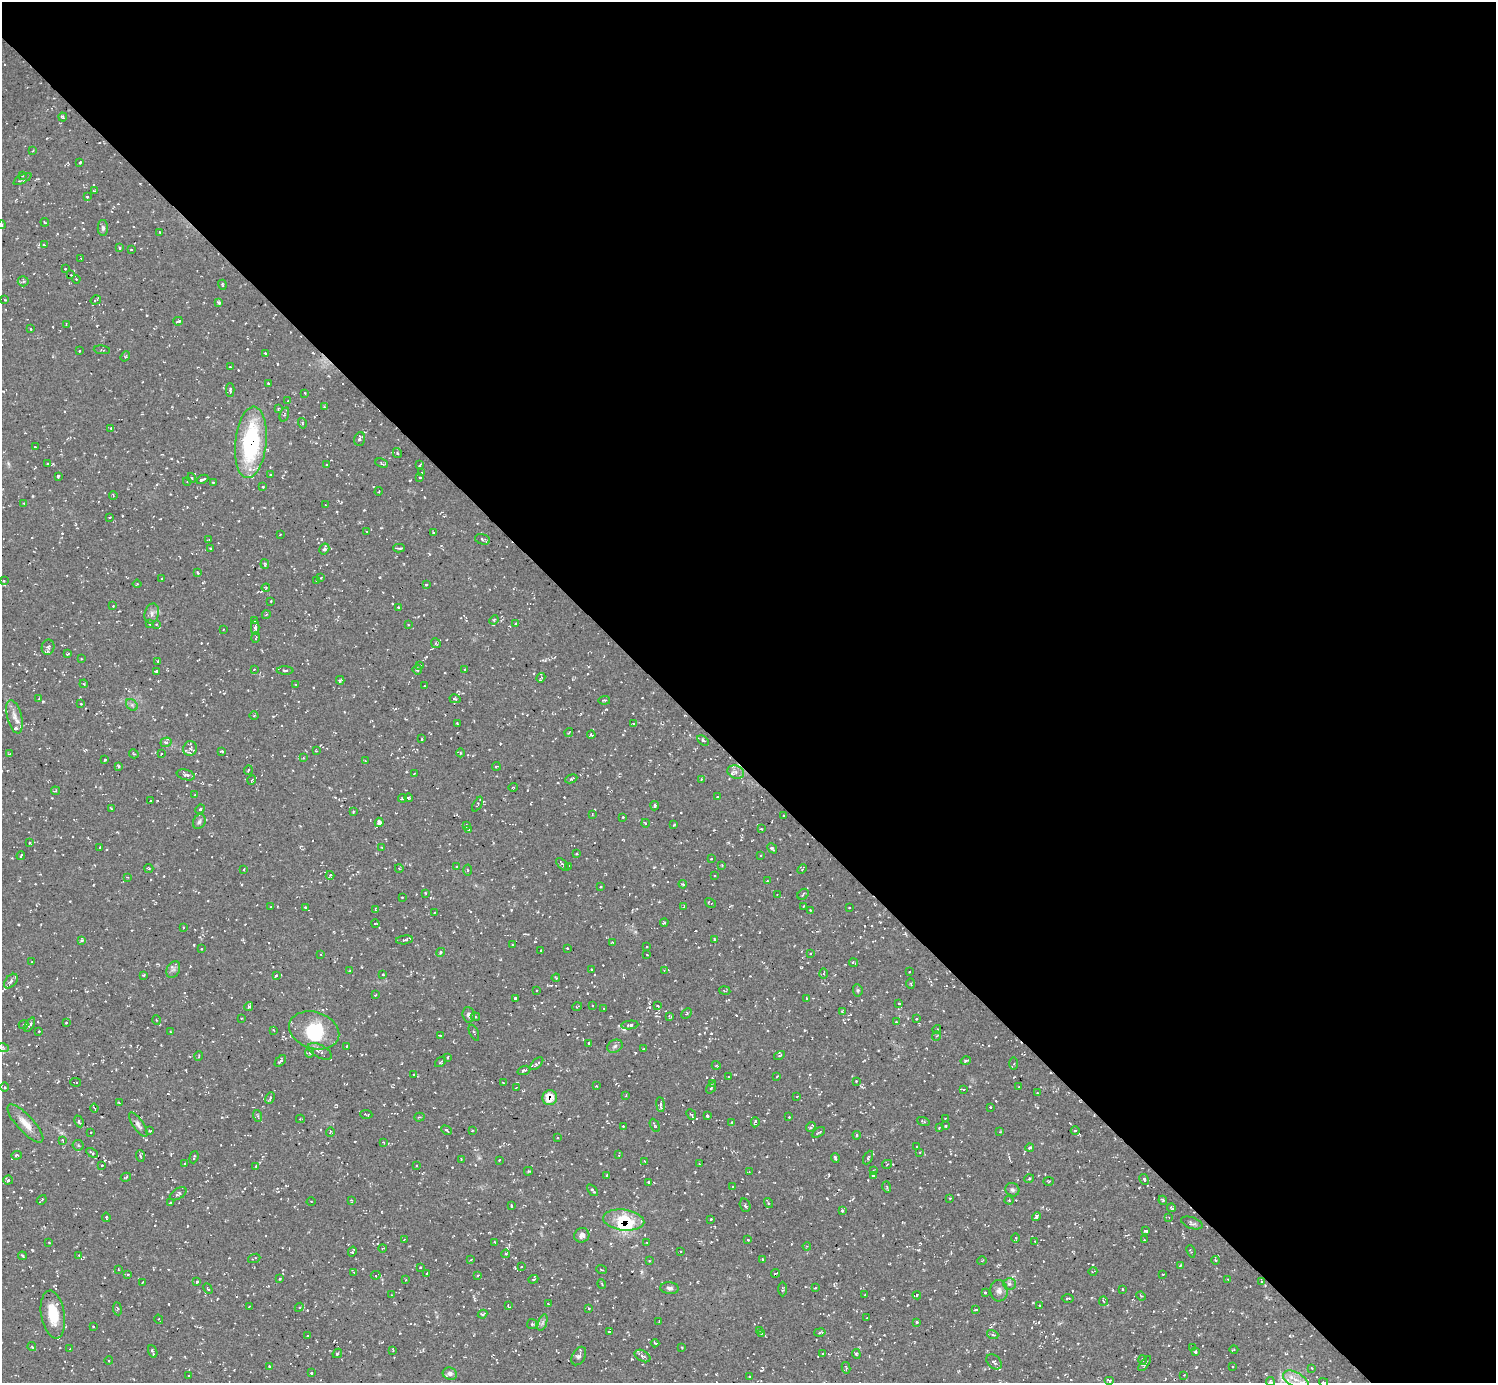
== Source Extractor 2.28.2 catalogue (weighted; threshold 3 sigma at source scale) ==
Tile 8 of 4 x 4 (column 4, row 2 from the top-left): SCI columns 4488-5981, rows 3065-4445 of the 5986 x 5985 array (HDU 1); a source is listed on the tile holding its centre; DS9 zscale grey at full resolution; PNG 1498 x 1385 px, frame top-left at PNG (2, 2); each listed source drawn as its Kron ellipse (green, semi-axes under 4 px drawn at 4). Shown black and unused: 55% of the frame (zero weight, under 3 of 5 exposures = <1% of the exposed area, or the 3 px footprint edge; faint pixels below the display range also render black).
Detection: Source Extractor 2.28.2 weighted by HDU 2 'WHT'; one run over the whole footprint, this tile lists its part. Background 0.00766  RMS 0.0069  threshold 0.0311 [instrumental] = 3 sigma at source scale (4.5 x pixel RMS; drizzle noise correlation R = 1.50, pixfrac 1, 0.05/0.05 arcsec/px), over >= 5 px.
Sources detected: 669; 77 cosmic-ray / hot-pixel residue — neither listed nor drawn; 11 inside a brighter listed object's ellipse — not listed separately; of the other 581, all 500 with FLUX_AUTO >= 0.48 (the completeness limit of this list) listed and drawn (81 fainter detections not listed), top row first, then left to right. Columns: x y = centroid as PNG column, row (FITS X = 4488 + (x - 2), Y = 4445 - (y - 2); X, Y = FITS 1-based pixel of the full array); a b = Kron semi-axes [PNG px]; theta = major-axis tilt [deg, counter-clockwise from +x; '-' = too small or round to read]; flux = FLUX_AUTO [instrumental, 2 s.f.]
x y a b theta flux
63 117 4 3 - 1.1
33 151 3 2 - 0.56
80 162 3 3 - 1
22 176 3 2 - 0.72
23 179 10 3 27 1.6
94 191 3 3 - 0.54
87 197 4 3 - 0.64
45 222 4 2 - 0.57
2 225 4 3 - 0.71
103 228 8 5 -89 1.6
160 232 3 3 - 0.76
44 245 3 3 - 0.77
119 248 3 3 - 1.1
131 250 3 2 - 0.56
81 258 3 2 - 0.56
65 269 3 2 - 0.5
71 275 2 2 - 0.58
76 279 4 3 - 0.72
23 281 5 5 - 0.98
222 285 5 3 - 0.8
5 300 3 3 - 0.59
96 300 5 2 - 0.75
219 302 4 3 - 1.1
178 321 5 3 - 1.3
66 324 2 2 - 0.56
31 329 3 2 - 0.49
102 350 8 2 -5 0.74
79 351 2 2 - 0.51
265 353 3 2 - 0.55
125 356 5 3 - 0.92
230 367 3 2 - 0.6
268 383 3 2 - 0.75
230 390 6 3 -89 1.4
305 393 3 2 - 0.59
288 401 3 3 - 0.52
324 407 4 3 - 0.73
278 409 4 3 - 0.83
284 414 7 4 71 1.1
302 423 5 3 - 0.63
111 428 4 3 - 0.84
360 439 7 5 69 2.1
251 442 36 15 84 79
35 447 2 2 - 0.53
397 453 5 4 - 0.89
382 463 6 3 -23 1
48 464 4 3 - 0.69
327 465 3 2 - 0.56
420 465 4 2 - 1.2
421 473 4 3 - 0.6
270 475 3 2 - 0.63
58 476 3 3 - 0.94
192 478 5 3 - 0.64
420 478 4 2 - 0.58
202 479 6 3 27 1.9
187 481 4 3 - 0.69
213 482 3 3 - 0.71
263 487 3 2 - 0.77
379 491 4 3 - 0.56
113 495 4 2 - 0.56
24 503 4 3 - 0.58
326 505 2 2 - 0.56
109 517 2 2 - 0.5
367 531 4 3 - 0.96
433 533 4 3 - 0.93
280 534 2 2 - 0.5
482 539 7 5 -17 1.5
208 540 3 2 - 0.58
211 548 3 2 - 1
399 548 6 2 -3 1.4
324 549 6 5 - 1.7
265 564 4 4 - 0.81
197 572 4 3 - 1.2
321 578 3 2 - 0.77
162 579 3 2 - 0.82
316 580 3 3 - 1
4 581 3 3 - 0.6
137 584 4 3 - 0.57
426 585 3 2 - 0.64
266 588 4 4 - 0.61
271 601 2 2 - 0.51
113 606 3 2 - 0.56
398 607 3 2 - 0.63
152 614 10 7 75 2.9
266 615 4 3 - 0.63
254 620 3 3 - 0.74
494 620 5 4 - 0.76
149 624 3 3 - 1.2
156 624 3 3 - 0.53
516 624 3 3 - 0.93
408 625 3 3 - 0.63
255 628 7 4 -89 2.2
223 629 2 2 - 0.49
256 638 5 3 - 0.73
436 643 5 4 - 1.3
48 647 7 6 - 2.2
68 654 3 2 - 0.6
81 659 3 2 - 0.72
158 661 3 3 - 0.88
420 666 4 3 - 0.81
254 669 3 2 - 0.49
417 669 5 4 - 1.7
465 669 3 2 - 0.49
156 671 3 2 - 1
285 671 8 3 -1 1.1
541 678 5 2 - 0.94
340 680 4 3 - 1.1
84 684 4 3 - 0.61
296 684 3 2 - 0.5
425 686 2 2 - 0.51
39 699 3 2 - 0.67
455 699 6 3 -14 1
604 700 6 3 5 1.2
81 704 3 2 - 0.52
132 705 6 5 - 1.5
254 716 4 3 - 0.48
14 717 17 7 -75 4.9
457 723 3 3 - 1.1
633 724 3 3 - 0.9
569 733 4 4 - 0.75
591 735 4 3 - 1.6
422 739 3 2 - 0.5
703 740 6 4 -34 1.3
166 742 5 4 - 1.8
190 748 7 7 - 2.5
222 751 4 2 - 0.82
316 751 3 2 - 0.63
161 753 3 2 - 0.6
460 753 4 3 - 0.58
9 754 3 2 - 0.61
134 754 5 3 - 0.58
303 758 3 3 - 0.5
105 760 3 3 - 0.95
365 761 3 2 - 0.49
119 766 3 2 - 0.89
496 766 4 2 - 0.62
248 770 4 3 - 0.53
736 772 8 6 -19 3
414 773 2 2 - 0.55
186 775 9 5 -15 2.3
571 779 6 3 23 1.4
701 779 4 3 - 0.96
252 780 5 3 - 0.56
513 787 5 3 - 0.5
55 791 4 4 - 0.76
195 795 3 2 - 0.58
718 797 3 2 - 0.57
402 798 4 2 - 0.9
409 798 4 3 - 1.2
150 801 3 2 - 0.5
478 804 8 3 61 0.91
655 806 4 4 - 1.1
111 808 4 2 - 0.63
200 809 5 4 - 0.7
353 812 3 3 - 0.62
592 814 3 2 - 0.51
784 816 3 2 - 0.56
623 817 2 2 - 0.55
199 822 8 6 59 1.6
379 822 4 4 - 3.1
645 823 4 3 - 0.52
674 825 3 2 - 0.59
466 826 3 3 - 0.87
761 829 3 3 - 0.54
469 830 3 2 - 0.82
30 843 2 2 - 0.62
382 847 3 2 - 0.64
100 848 3 2 - 0.78
772 848 5 3 - 1.2
577 854 3 2 - 1.1
21 855 5 2 - 0.76
760 855 4 3 - 0.71
711 858 3 2 - 0.77
563 865 8 3 -47 1
722 866 3 3 - 0.56
456 867 4 3 - 0.69
568 867 3 2 - 0.74
149 868 4 3 - 0.79
399 868 4 3 - 0.52
244 869 3 3 - 0.62
802 869 5 3 - 0.75
467 870 5 3 - 0.71
330 875 4 3 - 1
714 875 2 2 - 0.57
128 877 4 3 - 0.68
767 881 2 2 - 0.55
683 884 4 3 - 0.81
600 887 3 2 - 0.62
425 893 3 2 - 0.78
803 894 6 5 - 1.1
777 895 3 3 - 0.57
402 897 2 2 - 0.52
710 903 6 2 -31 0.75
684 906 3 3 - 0.59
803 906 3 2 - 0.62
271 907 2 2 - 0.51
305 907 3 3 - 0.85
849 907 2 2 - 0.57
375 910 4 3 - 0.77
810 910 3 2 - 0.6
434 912 3 2 - 0.58
664 923 4 2 - 0.64
375 924 4 2 - 0.48
183 927 3 2 - 0.64
82 940 4 4 - 0.8
405 940 8 4 7 1.6
714 940 3 3 - 0.91
612 942 3 2 - 0.51
512 945 3 2 - 0.63
646 947 3 2 - 0.51
567 948 3 2 - 0.62
201 949 2 2 - 0.5
541 951 3 2 - 0.62
440 952 4 4 - 1.3
321 954 3 2 - 0.58
810 954 3 2 - 0.5
647 955 3 2 - 0.69
32 962 3 3 - 0.8
853 963 4 2 - 0.72
173 969 9 6 64 2.1
591 969 2 2 - 0.6
664 970 4 3 - 0.62
349 971 3 2 - 0.55
909 972 2 2 - 0.48
383 974 3 3 - 0.71
824 974 5 3 - 0.78
144 975 3 2 - 0.67
276 976 3 3 - 0.98
556 978 4 3 - 0.56
11 981 8 5 49 2.7
911 983 5 3 - 0.77
725 990 5 2 - 0.64
858 990 6 4 -84 1
537 991 3 2 - 0.71
375 995 2 2 - 0.55
515 998 3 3 - 1.5
806 998 3 2 - 0.58
899 1003 3 2 - 0.61
592 1005 2 2 - 0.56
249 1006 5 3 - 1
658 1006 3 2 - 0.52
577 1007 5 3 - 0.62
604 1009 3 3 - 0.54
842 1012 4 3 - 0.69
686 1013 6 3 43 0.84
469 1015 8 6 -81 2.2
670 1016 4 2 - 0.79
475 1017 4 4 - 0.73
242 1018 2 2 - 0.58
916 1019 2 2 - 0.53
156 1020 4 3 - 0.63
896 1021 4 3 - 0.48
66 1022 3 2 - 0.59
23 1025 5 2 - 0.57
30 1025 8 4 58 2.2
630 1025 8 4 6 1.8
937 1029 4 3 - 0.48
273 1030 3 2 - 0.54
314 1030 25 18 -18 28
39 1031 2 2 - 0.59
171 1032 3 2 - 0.77
474 1033 8 3 -65 0.98
440 1035 3 2 - 0.62
936 1036 5 3 - 0.63
589 1043 3 3 - 0.91
347 1046 3 2 - 0.67
615 1046 8 6 29 1.9
3 1048 6 4 -19 0.94
643 1049 2 2 - 0.52
320 1051 13 6 -29 3.1
309 1053 5 4 - 1.1
199 1056 5 3 - 0.64
779 1056 5 3 - 0.9
447 1057 4 3 - 0.87
280 1061 7 3 44 1.5
966 1061 5 3 - 1.3
440 1062 6 3 42 1
537 1064 8 4 44 1.9
1014 1064 6 3 85 0.85
716 1065 4 3 - 0.52
524 1070 6 4 20 1.4
413 1074 3 2 - 0.58
777 1076 3 2 - 0.52
729 1077 2 2 - 0.51
856 1081 3 2 - 0.58
76 1082 5 2 - 0.5
503 1083 3 2 - 0.53
712 1083 4 3 - 0.85
596 1086 3 3 - 0.74
5 1087 4 3 - 0.67
1019 1087 3 3 - 0.64
516 1088 2 2 - 0.56
711 1088 6 3 54 0.73
964 1090 3 3 - 0.91
1037 1093 3 2 - 0.72
626 1096 3 3 - 0.58
797 1096 3 2 - 0.67
270 1098 6 3 65 1
550 1098 7 7 - 12
119 1102 4 3 - 1
660 1104 7 4 -82 1.3
990 1107 3 2 - 0.63
94 1108 4 3 - 0.8
366 1114 6 2 -5 0.76
691 1114 6 2 -47 0.71
258 1116 6 3 -71 0.94
708 1116 3 3 - 1.1
419 1117 5 4 - 0.81
789 1117 3 3 - 0.68
945 1118 3 2 - 0.52
300 1119 4 2 - 0.83
79 1121 6 3 -65 1.4
923 1121 6 3 -19 0.89
732 1122 3 2 - 0.49
755 1122 5 2 - 1
25 1123 25 8 -47 8.4
138 1125 14 5 -56 2.6
655 1125 7 3 -63 0.87
623 1126 3 2 - 0.5
945 1126 3 2 - 0.82
811 1127 5 3 - 1.6
939 1128 4 3 - 0.57
446 1130 6 3 -38 1
472 1130 2 2 - 0.63
1075 1130 4 3 - 0.75
150 1131 4 3 - 0.77
330 1132 5 2 - 0.5
818 1132 7 3 30 1
1000 1132 3 2 - 0.53
91 1133 3 2 - 0.56
857 1135 4 3 - 0.76
558 1138 3 2 - 0.57
62 1140 4 2 - 0.52
383 1142 4 3 - 0.48
78 1145 5 5 - 1.1
917 1147 3 2 - 0.5
1030 1148 4 3 - 1.5
920 1152 4 2 - 0.5
92 1153 6 2 -31 1.2
16 1155 5 4 - 1
619 1155 3 2 - 0.6
140 1156 6 4 -86 0.94
194 1157 6 2 71 0.79
868 1157 7 3 64 0.91
835 1158 5 3 - 1.3
461 1159 3 2 - 0.65
499 1160 3 2 - 0.64
644 1161 4 2 - 0.57
185 1163 3 3 - 0.61
699 1164 3 3 - 0.56
887 1164 5 4 - 0.87
102 1165 2 2 - 0.53
256 1166 3 3 - 0.59
416 1166 3 2 - 0.77
528 1171 4 3 - 0.76
874 1171 3 2 - 0.66
749 1172 3 2 - 0.51
607 1175 3 2 - 0.48
873 1176 4 4 - 0.66
126 1177 5 3 - 0.86
1029 1179 5 3 - 0.64
1144 1179 5 4 - 1.6
8 1180 5 4 - 1.6
1049 1181 5 3 - 0.61
648 1182 3 2 - 0.56
732 1186 3 2 - 0.62
887 1187 5 3 - 0.77
592 1190 7 3 -52 1.3
1012 1190 7 6 - 1.7
178 1194 9 5 31 1.3
950 1198 3 2 - 0.52
42 1200 5 2 - 1.1
351 1200 4 3 - 0.59
1009 1200 4 4 - 0.8
1163 1200 4 3 - 0.82
311 1202 4 3 - 0.62
171 1203 3 3 - 1.3
768 1203 5 2 - 1.3
745 1205 7 5 -72 1.5
511 1206 3 2 - 0.7
1172 1208 4 3 - 0.91
842 1210 3 3 - 0.92
1036 1216 4 4 - 1.3
106 1217 5 3 - 0.94
1169 1217 4 3 - 0.63
711 1219 3 3 - 1.3
624 1220 21 10 -7 24
1192 1223 11 5 -20 1.9
1146 1231 4 3 - 1.1
582 1235 8 7 - 4.8
1015 1238 5 3 - 0.67
404 1239 3 3 - 0.53
748 1240 3 3 - 0.61
1144 1240 3 2 - 0.63
1035 1241 4 3 - 0.57
495 1242 3 2 - 0.72
646 1242 3 2 - 0.57
49 1243 3 2 - 0.58
807 1246 4 3 - 0.66
382 1248 4 2 - 0.56
1191 1251 6 2 -67 0.62
352 1252 5 2 - 1
681 1252 3 2 - 0.62
506 1254 4 3 - 0.87
79 1255 2 2 - 0.48
22 1256 4 2 - 0.95
254 1258 6 3 20 1
762 1259 3 2 - 0.72
471 1260 3 3 - 0.86
649 1260 3 3 - 0.67
1215 1260 4 3 - 0.72
982 1261 4 3 - 0.57
1180 1266 3 3 - 0.61
420 1267 3 2 - 0.57
521 1267 2 2 - 0.52
118 1269 2 2 - 0.51
601 1270 5 2 - 0.6
1093 1271 4 2 - 0.48
354 1272 3 3 - 0.6
427 1273 3 2 - 0.53
776 1273 4 2 - 0.86
128 1274 3 3 - 0.59
1163 1274 3 2 - 0.59
376 1275 5 4 - 0.98
478 1275 4 3 - 0.73
280 1279 3 2 - 0.82
533 1279 5 4 - 0.87
1228 1279 4 2 - 0.53
405 1280 3 2 - 0.59
1262 1281 3 2 - 0.65
143 1282 3 2 - 0.79
197 1282 3 3 - 0.82
602 1284 5 3 - 0.59
1009 1284 6 6 - 2.2
208 1288 6 3 -61 0.77
670 1288 9 6 -5 2.1
815 1288 3 3 - 0.51
782 1289 7 3 90 0.89
1122 1289 3 2 - 0.59
999 1291 10 8 -88 3.6
985 1292 3 2 - 1.1
391 1295 4 2 - 0.48
865 1295 3 2 - 0.52
917 1295 4 4 - 0.69
1141 1296 5 3 - 0.63
1068 1298 6 2 0 0.83
1103 1301 5 4 - 0.86
548 1304 3 2 - 0.81
249 1306 2 2 - 0.48
508 1306 3 2 - 0.8
1039 1306 2 2 - 0.51
299 1307 5 4 - 0.86
589 1308 3 3 - 0.6
117 1309 6 3 -83 0.91
976 1310 3 3 - 1.4
53 1314 24 12 -81 19
482 1314 5 3 - 1.1
867 1318 3 2 - 0.7
159 1319 5 2 - 0.71
659 1321 3 2 - 0.49
917 1322 3 3 - 1.2
542 1323 9 4 71 1.6
532 1324 5 5 - 1.1
93 1326 3 2 - 0.62
759 1330 2 2 - 0.49
609 1332 3 3 - 1.1
820 1332 6 3 12 1.1
761 1333 3 2 - 0.5
993 1334 6 3 -19 0.84
307 1336 3 2 - 0.66
655 1343 4 2 - 0.68
32 1346 4 3 - 0.84
682 1347 2 2 - 0.53
1193 1348 3 2 - 0.78
70 1349 2 2 - 0.55
393 1350 3 2 - 0.61
1234 1350 4 3 - 0.56
153 1351 6 3 -68 1.2
1195 1352 3 3 - 0.97
337 1353 5 4 - 0.92
822 1353 3 2 - 0.54
856 1354 5 3 - 0.96
579 1356 10 6 60 2.2
642 1356 8 5 -30 2.4
1143 1360 5 3 - 0.82
109 1361 4 3 - 0.69
994 1362 9 6 -45 2
1145 1364 9 3 54 1.4
269 1366 4 3 - 0.87
1232 1367 3 2 - 0.59
846 1368 6 4 -78 1.4
1312 1368 3 2 - 0.66
311 1373 3 2 - 0.66
450 1374 7 6 - 2.3
1184 1375 2 2 - 0.49
189 1376 2 2 - 0.48
749 1376 3 2 - 0.53
1296 1380 14 7 -29 6.6
1110 1381 5 4 - 1.2
1270 1381 4 4 - 1
1324 1382 4 3 - 0.56
Overlapping masked pixels (flux is a lower limit): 4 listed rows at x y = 251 442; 550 1098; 624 1220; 1262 1281
Isophote crosses this tile's border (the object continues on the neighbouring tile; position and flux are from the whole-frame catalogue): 5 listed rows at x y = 2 225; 1296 1380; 1110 1381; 1270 1381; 1324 1382
Unlisted compact peaks at least as high as the median listed source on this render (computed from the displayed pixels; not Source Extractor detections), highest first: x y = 410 480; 827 1198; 511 910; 479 1158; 641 1272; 918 1250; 33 496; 635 932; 80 697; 277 364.